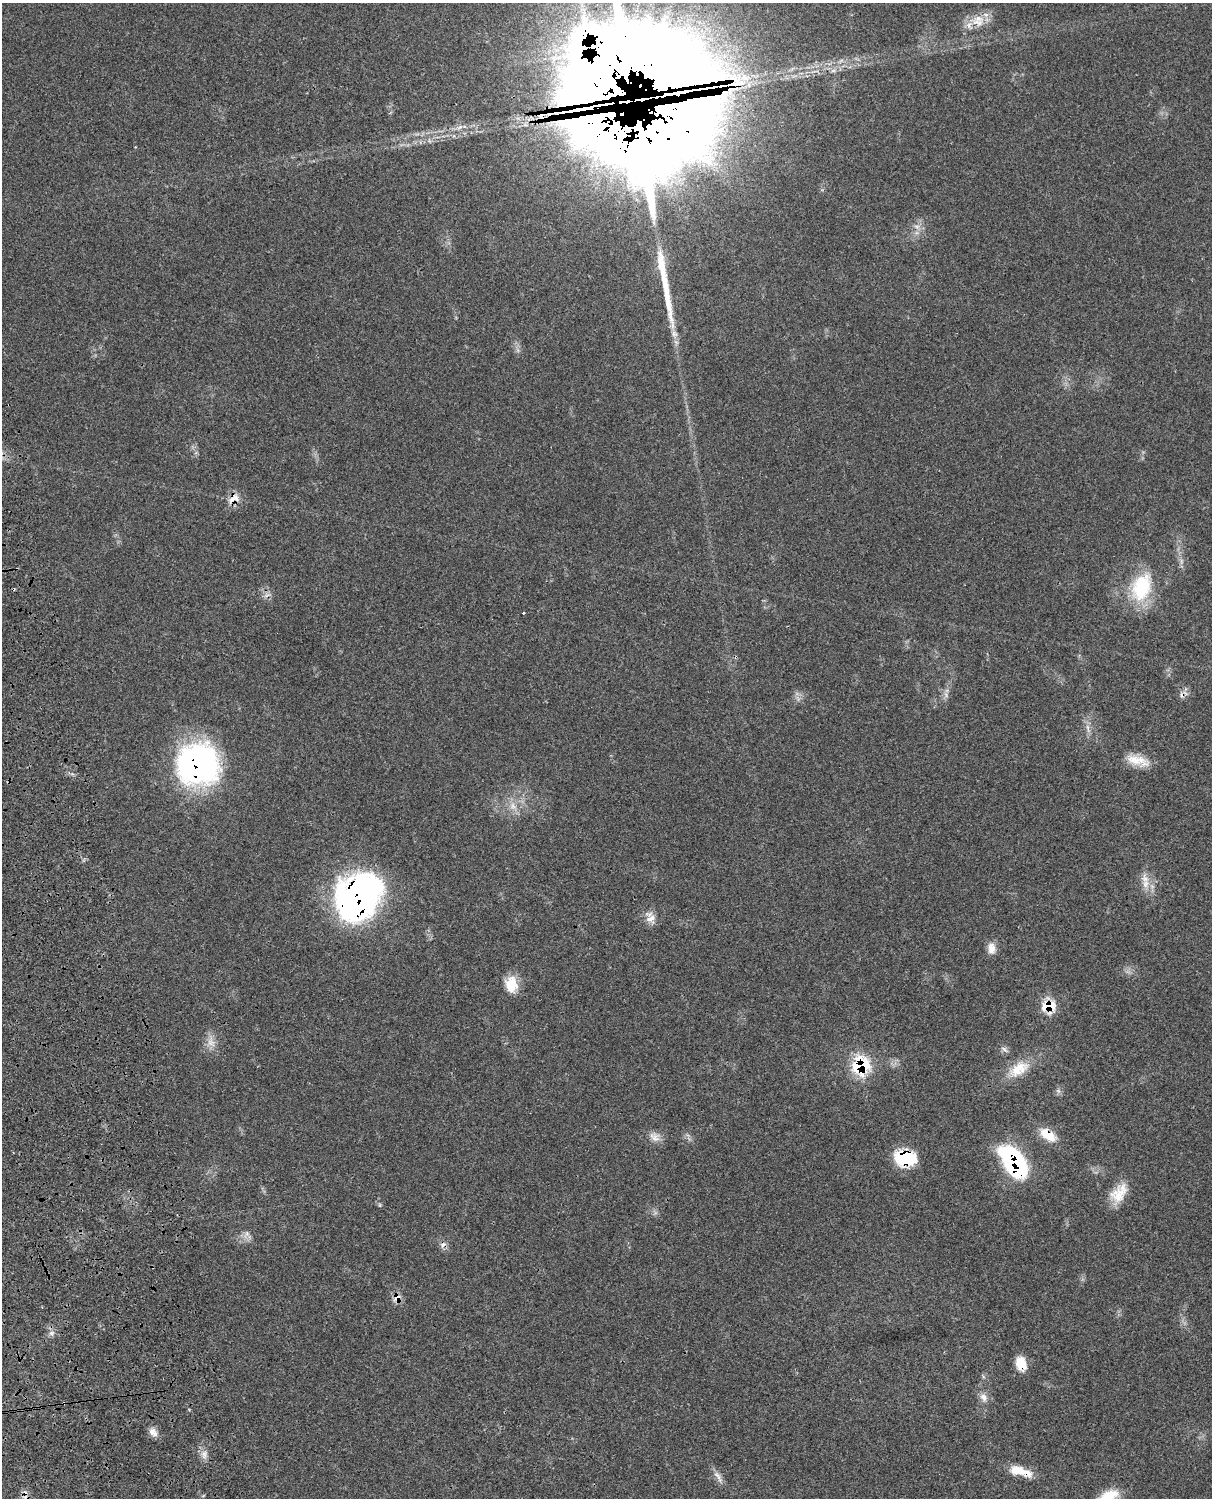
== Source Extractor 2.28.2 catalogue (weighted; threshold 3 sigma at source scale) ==
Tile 7 of 4 x 3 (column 3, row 2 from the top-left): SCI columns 2545-3754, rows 1773-3268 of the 5084 x 4927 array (HDU 1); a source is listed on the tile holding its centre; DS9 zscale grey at full resolution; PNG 1214 x 1500 px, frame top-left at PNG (2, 3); no overlay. Shown black and unused: <1% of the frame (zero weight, under 3 of 4 exposures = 6% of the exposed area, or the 3 px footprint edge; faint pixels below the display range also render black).
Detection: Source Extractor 2.28.2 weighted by HDU 2 'WHT'; one run over the whole footprint, this tile lists its part. Background 0.0791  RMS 0.0058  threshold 0.0263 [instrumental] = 3 sigma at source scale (4.5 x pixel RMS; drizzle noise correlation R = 1.50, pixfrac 1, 0.05/0.05 arcsec/px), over >= 5 px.
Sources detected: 59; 1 inside a brighter object's white glare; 7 cosmic-ray / hot-pixel residue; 2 long thin detections or spike segments (spike, bleed or trail) — not listed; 6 inside a brighter listed object's ellipse — not listed separately; the other 43 listed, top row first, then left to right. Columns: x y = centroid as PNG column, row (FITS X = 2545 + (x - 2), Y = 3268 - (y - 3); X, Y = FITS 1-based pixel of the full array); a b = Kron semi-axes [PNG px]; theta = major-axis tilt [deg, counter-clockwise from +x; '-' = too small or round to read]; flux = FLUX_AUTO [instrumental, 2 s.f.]
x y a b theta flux
978 22 22 10 -17 8.8
589 48 44 41 -43 360
833 71 7 4 19 1.2
660 82 99 74 78 5600
737 84 28 7 9 14
917 227 9 6 -17 2.3
662 265 43 10 -81 16
234 498 19 11 30 6.3
1141 587 38 24 70 34
946 695 9 5 -66 1.9
1088 728 14 3 -78 2.3
1135 760 28 13 -28 11
197 764 44 42 -23 140
513 806 11 9 -78 4.8
1145 884 13 10 83 6.1
358 897 49 39 53 200
651 918 14 13 - 5.3
991 948 15 10 -87 4.8
511 984 20 14 -88 11
1049 1006 10 10 - 20
211 1042 15 11 -71 5.4
1004 1049 11 5 -37 1.8
861 1065 13 12 - 48
1019 1069 29 16 35 15
1058 1091 7 4 -19 1.1
1048 1135 25 12 -34 11
654 1137 16 12 -39 4.9
905 1158 20 14 -5 36
1013 1162 32 16 -55 92
1119 1193 27 16 51 13
380 1205 6 4 -89 0.71
247 1233 7 4 -90 1.6
443 1245 9 7 46 2.4
397 1297 11 9 61 4.2
52 1333 8 6 22 1.9
1021 1364 14 10 -76 11
984 1397 13 9 -56 3.7
64 1403 3 3 - 0.58
153 1432 14 9 -49 3.9
204 1454 13 6 81 3.3
1023 1472 26 10 -25 10
718 1477 20 7 -57 3.7
1108 1497 29 14 27 16
Overlapping masked pixels (flux is a lower limit): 16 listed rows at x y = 589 48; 660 82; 737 84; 234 498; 197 764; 358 897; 1049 1006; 861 1065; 1048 1135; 905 1158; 1013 1162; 443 1245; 397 1297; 1021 1364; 64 1403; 1023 1472
Isophote crosses this tile's border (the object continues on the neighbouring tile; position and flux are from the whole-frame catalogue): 1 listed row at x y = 1108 1497